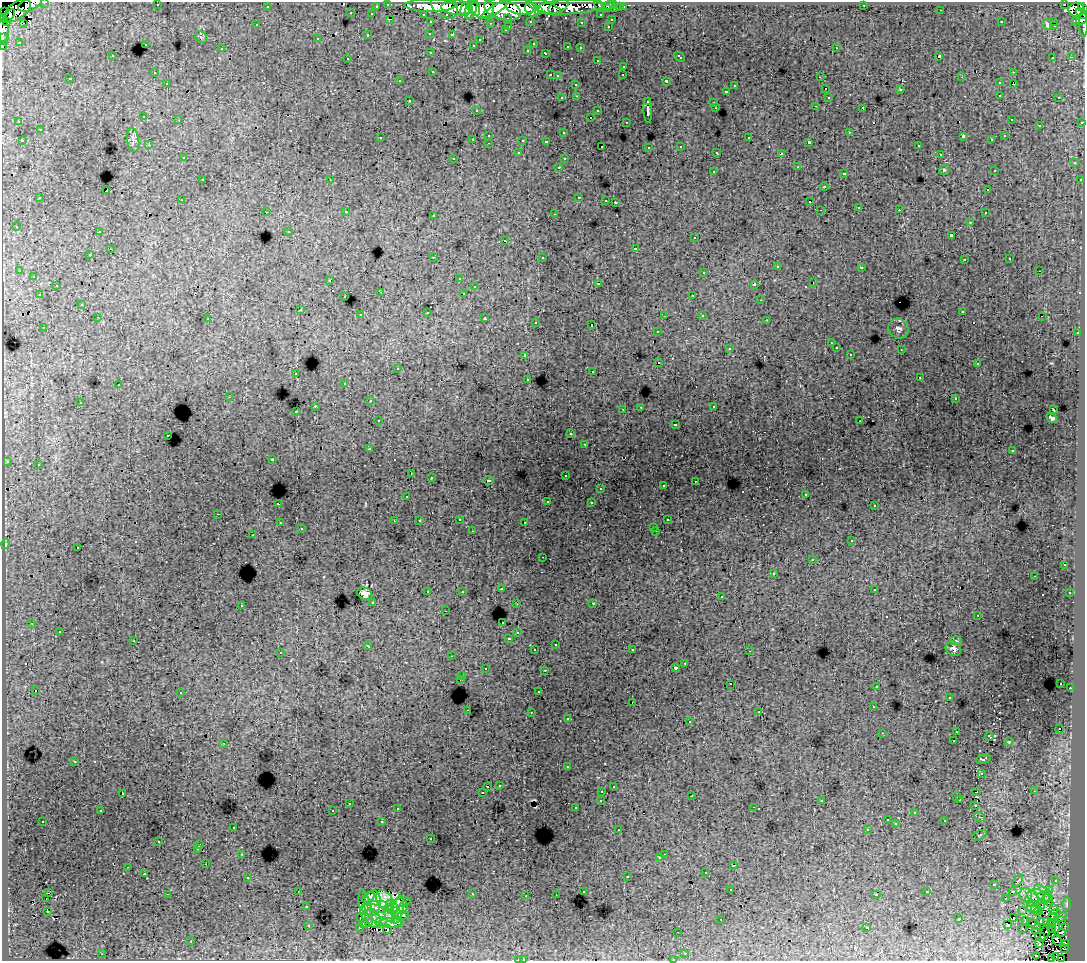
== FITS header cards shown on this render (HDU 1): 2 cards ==
NAXIS1  =                 1083
NAXIS2  =                  959

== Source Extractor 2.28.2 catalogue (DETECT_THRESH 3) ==
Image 1083 x 959 px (HDU 1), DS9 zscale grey, 1 PNG px = 1 image px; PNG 1087 x 963 px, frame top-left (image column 1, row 959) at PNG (2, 2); each listed source drawn as its Kron ellipse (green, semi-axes under 4 px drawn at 4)
Background 328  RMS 2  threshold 5.91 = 3 sigma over >= 5 px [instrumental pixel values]
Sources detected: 525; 6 with non-positive FLUX_AUTO (blend fragments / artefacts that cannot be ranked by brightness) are neither listed nor drawn; of the other 519, the 500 brightest by FLUX_AUTO listed and drawn (19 fainter detections omitted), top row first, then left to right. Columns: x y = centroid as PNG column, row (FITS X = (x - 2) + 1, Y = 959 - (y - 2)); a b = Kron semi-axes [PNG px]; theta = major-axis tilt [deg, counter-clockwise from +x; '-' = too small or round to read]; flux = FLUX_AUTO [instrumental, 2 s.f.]
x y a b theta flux
45 2 3 2 - 7500
30 4 12 6 22 89000
388 4 3 3 - 9300
614 4 3 3 - 11000
1064 4 3 3 - 6700
157 5 2 2 - 140
609 5 5 4 - 12000
864 5 2 2 - 81
267 6 3 3 - 2500
376 6 3 2 - 2000
430 6 25 6 -1 410000
445 6 15 10 -38 320000
599 6 5 3 - 11000
521 7 14 7 -6 480000
544 7 18 6 -19 340000
558 7 11 6 27 100000
570 7 33 7 3 120000
620 7 3 3 - 2100
623 7 3 3 - 3400
457 8 16 7 -4 370000
471 8 11 5 72 180000
481 8 13 9 -8 540000
1083 8 6 3 -47 29000
466 9 7 4 66 180000
476 9 7 4 -80 170000
607 9 3 3 - 4400
615 9 3 3 - 12000
17 10 15 8 36 240000
494 10 15 4 31 210000
502 10 19 10 -16 970000
532 10 8 6 -48 280000
941 10 2 2 - 90
1076 10 8 7 - 300000
538 11 4 4 - 130000
5 12 4 3 - 8000
351 13 3 3 - 1100
1081 13 6 3 -35 33000
372 14 3 3 - 2200
423 14 3 2 - 4200
601 15 3 3 - 2600
9 16 8 3 51 140000
508 18 3 3 - 2200
390 19 3 2 - 660
1081 19 6 5 - 64000
611 20 3 3 - 1000
1076 20 3 3 - 11000
530 21 3 3 - 2300
1054 21 3 2 - 1100
6 22 3 3 - 150000
431 22 3 3 - 3900
581 22 3 3 - 280
1001 22 2 2 - 100
24 23 2 2 - 110
491 23 3 2 - 260
1083 24 13 3 -90 29000
257 25 3 2 - 240
1047 25 5 3 - 820
1055 25 3 2 - 270
509 26 3 2 - 940
608 26 3 2 - 820
3 30 15 5 -86 82000
505 30 3 3 - 520
430 33 3 3 - 400
368 35 3 3 - 1100
452 35 3 3 - 390
2 37 3 2 - 6600
201 37 6 5 - 240
317 39 3 3 - 510
480 39 3 3 - 390
19 42 3 2 - 140
145 44 3 3 - 750
533 44 3 2 - 250
473 45 3 3 - 320
3 46 3 2 - 8200
568 47 4 3 - 1100
580 48 3 3 - 370
836 48 3 2 - 520
221 49 3 3 - 350
528 50 3 3 - 450
431 53 3 3 - 370
546 53 4 3 - 1100
112 56 3 3 - 410
680 57 6 3 -43 890
939 57 3 3 - 14000
1053 57 3 2 - 420
1071 57 3 2 - 210
347 58 2 2 - 89
597 60 3 2 - 390
624 66 3 3 - 650
433 71 3 3 - 730
1013 72 3 2 - 670
154 73 3 3 - 280
550 75 3 2 - 960
623 75 3 2 - 260
557 76 3 3 - 350
820 77 3 2 - 220
962 77 3 3 - 140
70 79 3 3 - 380
400 81 3 2 - 170
666 81 3 3 - 2600
167 83 3 2 - 480
999 83 3 3 - 640
1013 83 3 2 - 1100
576 84 3 3 - 510
735 86 3 3 - 690
825 89 3 2 - 540
900 89 4 2 - 97
727 91 3 3 - 930
1000 95 3 2 - 670
577 96 3 2 - 610
828 97 3 3 - 570
1059 97 3 2 - 580
562 98 3 3 - 560
409 100 3 3 - 520
648 102 3 3 - 1200
713 102 4 2 - 1000
815 106 3 2 - 260
715 108 2 2 - 80
863 108 4 3 - 1700
476 110 3 2 - 380
648 110 12 3 -88 5700
598 111 3 3 - 730
144 117 3 3 - 610
591 117 3 2 - 900
1011 119 3 3 - 290
179 120 3 2 - 450
19 122 3 3 - 390
626 122 3 3 - 400
1082 122 3 3 - 1600
1039 125 3 2 - 87
40 130 3 3 - 1100
849 132 3 2 - 460
564 133 3 3 - 390
489 135 3 3 - 640
963 136 4 3 - 1100
1005 136 3 3 - 390
380 138 3 3 - 430
749 138 3 3 - 1100
473 139 3 2 - 780
133 140 12 6 -82 440
523 140 3 3 - 970
992 140 3 2 - 220
22 141 3 2 - 720
546 141 3 3 - 220
809 142 3 3 - 290
489 143 3 2 - 570
149 145 3 2 - 330
918 145 3 3 - 490
602 146 3 2 - 270
681 146 3 3 - 620
649 147 3 3 - 320
717 152 4 3 - 350
519 153 3 3 - 570
781 154 4 3 - 3300
940 154 3 2 - 230
183 158 3 3 - 380
454 158 3 3 - 390
564 159 3 3 - 500
1074 163 3 3 - 710
559 167 3 2 - 560
798 167 3 2 - 85
944 170 5 5 - 210
994 170 3 3 - 270
713 171 3 3 - 860
844 173 3 3 - 1200
202 180 3 2 - 650
330 180 3 2 - 120
1080 180 3 3 - 490
824 187 4 2 - 87
988 190 3 3 - 400
106 191 4 2 - 1700
579 197 3 2 - 1100
40 198 3 3 - 930
181 200 3 2 - 400
606 200 3 2 - 350
615 202 3 3 - 1100
810 202 3 2 - 390
859 207 3 2 - 510
820 210 3 3 - 98
899 210 3 2 - 340
266 212 3 2 - 500
346 212 3 2 - 370
985 213 3 2 - 410
554 214 3 2 - 570
434 216 3 2 - 79
970 222 3 3 - 450
16 226 3 3 - 340
289 231 3 3 - 350
99 232 3 2 - 530
951 235 3 3 - 2400
695 238 3 3 - 570
505 241 3 2 - 1600
635 248 3 3 - 1600
110 249 3 2 - 530
90 255 3 3 - 510
433 257 3 2 - 1300
542 257 3 3 - 540
1010 259 3 3 - 330
964 260 3 3 - 470
777 266 3 3 - 800
861 267 3 3 - 220
20 271 3 2 - 82
1039 271 3 2 - 420
704 272 3 3 - 1000
34 276 3 3 - 810
459 278 3 3 - 360
330 280 3 2 - 320
813 283 3 2 - 370
599 284 3 3 - 2800
754 284 4 3 - 2800
56 285 3 3 - 560
474 287 3 3 - 460
381 292 3 3 - 110
464 293 3 2 - 210
39 295 3 3 - 520
693 295 3 2 - 620
345 297 3 3 - 440
761 300 3 2 - 100
82 304 3 3 - 340
300 310 3 3 - 670
962 311 3 3 - 370
427 312 3 3 - 1500
361 314 3 3 - 120
702 315 3 3 - 700
665 316 3 2 - 160
98 317 3 2 - 430
1042 317 2 2 - 160
485 318 3 3 - 1300
208 319 3 3 - 170
767 320 3 2 - 240
536 322 3 3 - 490
592 325 3 3 - 1700
44 327 3 2 - 500
898 329 10 9 - 530
658 331 3 3 - 550
1077 333 3 2 - 670
831 343 3 2 - 110
836 348 3 3 - 630
729 349 3 3 - 160
901 349 3 2 - 130
850 354 3 3 - 400
525 355 3 3 - 660
659 362 3 2 - 500
977 364 3 3 - 390
398 368 3 3 - 95
592 372 3 2 - 410
296 374 3 2 - 430
920 378 3 2 - 520
528 379 3 3 - 460
345 383 3 3 - 460
118 385 3 3 - 700
229 397 3 2 - 130
955 399 3 3 - 330
370 401 3 2 - 410
80 402 3 2 - 450
315 406 3 2 - 1300
714 406 3 2 - 520
641 407 2 2 - 97
623 409 2 2 - 85
1053 409 3 2 - 100
296 412 3 3 - 290
1052 418 5 3 - 290
378 421 3 3 - 480
860 421 2 2 - 79
675 424 3 3 - 520
571 434 3 3 - 320
168 435 3 2 - 590
585 444 3 2 - 520
370 449 3 3 - 380
1012 451 3 3 - 490
272 459 3 2 - 95
7 461 3 3 - 430
38 465 3 3 - 590
411 474 3 2 - 81
565 475 3 3 - 450
431 478 3 3 - 460
489 481 5 2 - 130
695 481 3 2 - 470
663 486 3 3 - 620
600 488 3 2 - 380
806 494 3 2 - 230
407 496 3 3 - 300
547 502 2 2 - 120
591 503 3 3 - 480
278 504 3 3 - 2200
874 506 3 3 - 310
218 514 3 2 - 630
459 519 3 3 - 780
667 520 3 3 - 360
394 521 3 2 - 140
419 521 3 3 - 410
525 522 3 2 - 380
280 523 3 2 - 460
654 527 3 3 - 390
301 529 3 3 - 320
472 531 3 2 - 340
656 531 3 2 - 650
253 535 3 2 - 310
852 541 3 3 - 790
6 544 5 3 - 100
78 548 3 2 - 730
543 557 3 2 - 400
812 559 3 2 - 120
1064 565 2 2 - 200
773 573 3 3 - 560
1034 576 2 2 - 78
501 589 3 3 - 360
874 589 3 3 - 640
462 591 3 3 - 400
428 592 3 3 - 800
1070 593 3 3 - 470
365 594 8 6 -25 750
721 597 3 3 - 560
373 602 3 3 - 520
593 603 3 2 - 320
517 604 3 3 - 84
241 605 3 3 - 940
445 611 3 2 - 400
978 615 2 2 - 110
32 623 3 2 - 93
502 623 3 3 - 370
59 632 3 2 - 510
518 633 3 3 - 470
509 638 4 3 - 1500
134 641 3 2 - 1100
956 641 6 3 -3 140
556 644 3 3 - 500
368 646 4 3 - 690
953 649 8 6 -32 510
535 650 3 3 - 440
632 650 3 2 - 410
749 651 3 2 - 410
280 652 3 3 - 160
452 656 2 2 - 83
685 663 3 2 - 650
485 668 3 3 - 530
675 668 3 3 - 630
545 670 3 2 - 800
462 676 3 2 - 680
460 679 3 2 - 240
1061 683 3 2 - 190
731 684 3 2 - 340
877 686 3 2 - 84
1070 688 2 2 - 490
35 691 3 2 - 120
539 692 3 3 - 560
180 693 2 2 - 84
949 698 3 3 - 400
632 702 2 2 - 120
873 707 3 2 - 360
467 710 2 2 - 720
531 712 3 2 - 880
759 712 2 2 - 98
568 719 3 2 - 120
690 722 3 3 - 870
1059 729 4 2 - 610
957 732 3 2 - 750
882 733 2 2 - 130
989 736 4 2 - 110
954 740 3 3 - 4900
1009 742 4 4 - 130
224 743 3 2 - 470
983 759 7 3 12 230
75 761 3 2 - 110
567 767 3 2 - 410
981 773 2 2 - 92
499 785 3 3 - 440
488 786 3 2 - 610
613 787 3 2 - 130
602 791 3 2 - 580
1034 791 3 2 - 300
976 792 3 2 - 150
123 793 3 2 - 530
482 793 3 3 - 260
692 796 3 2 - 120
957 797 3 3 - 520
960 799 3 2 - 400
601 800 3 3 - 710
822 801 3 3 - 250
349 803 3 2 - 710
975 805 3 2 - 110
754 807 3 2 - 520
576 808 3 3 - 280
398 809 3 2 - 390
333 810 2 2 - 110
100 811 3 2 - 310
915 813 3 3 - 110
980 817 6 3 -38 160
887 820 3 2 - 370
43 821 3 2 - 360
945 821 3 3 - 820
382 822 3 3 - 1000
896 824 3 3 - 140
233 827 3 3 - 500
867 829 3 2 - 290
618 830 3 2 - 310
979 835 8 3 27 170
431 839 3 2 - 340
159 842 3 3 - 440
200 845 3 3 - 5300
198 848 3 3 - 260
242 854 3 2 - 420
664 854 2 2 - 420
660 858 3 3 - 390
206 864 2 2 - 370
734 865 3 2 - 650
128 867 3 2 - 510
706 872 3 3 - 760
144 873 3 3 - 860
627 876 3 3 - 1300
248 877 3 3 - 590
1056 880 3 3 - 630
1018 881 7 4 52 290
994 884 3 3 - 1600
731 890 3 2 - 350
1049 890 3 3 - 780
298 891 3 2 - 150
1013 891 3 2 - 96
583 892 3 3 - 490
927 892 3 3 - 530
48 893 3 2 - 510
1042 893 10 6 -49 690
167 894 3 2 - 1700
472 894 3 3 - 1200
556 894 2 2 - 77
877 894 3 3 - 410
1026 895 7 6 - 560
1036 895 8 6 5 720
526 896 3 2 - 500
368 897 7 2 32 530
1005 898 3 2 - 140
1044 898 8 4 -17 250
1048 898 9 3 -80 290
46 899 3 2 - 350
1032 899 8 6 90 580
385 900 11 7 -63 1600
372 903 13 8 82 1200
400 903 11 3 13 790
1067 904 6 4 -90 210
1041 906 3 2 - 210
306 907 3 3 - 650
378 907 11 6 0 1400
392 907 7 6 - 640
366 908 19 6 -77 600
403 908 6 3 84 460
1033 908 6 5 - 260
1036 909 5 4 - 240
1054 909 5 3 - 290
398 910 14 5 78 1100
1022 910 3 2 - 100
47 911 2 2 - 91
1038 911 5 3 - 200
390 913 9 5 -75 850
1054 914 7 4 33 120
403 915 5 3 - 290
382 916 21 8 -25 1400
1061 917 6 2 21 150
361 918 4 3 - 1600
373 918 10 7 -58 1400
1013 918 3 2 - 430
1053 918 5 2 - 110
721 919 3 2 - 170
959 919 3 3 - 1200
1061 920 4 4 - 140
381 921 6 3 21 390
1026 921 3 2 - 160
1041 921 4 2 - 130
1046 922 3 2 - 150
391 923 12 4 -1 170
1051 923 4 3 - 410
1034 924 7 4 -31 200
308 925 3 3 - 700
364 925 3 2 - 420
1007 925 4 2 - 87
360 927 3 3 - 230
867 927 2 2 - 77
1055 927 5 3 - 210
1022 928 2 2 - 140
1065 928 3 2 - 160
387 929 4 2 - 220
1036 929 5 2 - 120
1051 929 5 2 - 110
678 932 2 2 - 150
1045 933 8 2 66 130
1061 933 3 2 - 190
1040 937 5 2 - 150
1057 940 5 3 - 990
191 941 3 2 - 170
1039 943 5 2 - 140
1066 943 4 2 - 86
1064 949 4 2 - 100
685 953 3 2 - 420
102 954 3 2 - 930
1036 956 3 2 - 110
1056 956 3 2 - 2800
1051 958 4 2 - 79
673 959 3 2 - 370
1061 959 3 2 - 1500
518 960 3 2 - 76
524 960 3 2 - 92
At the frame edge (FLAGS 8, measured only in part): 13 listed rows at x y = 45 2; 30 4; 1083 8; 1081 13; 1081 19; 1083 24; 3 30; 2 37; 3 46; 673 959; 1061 959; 518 960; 524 960
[19 fainter detections neither listed nor drawn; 6 non-positive-flux detections neither listed nor drawn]